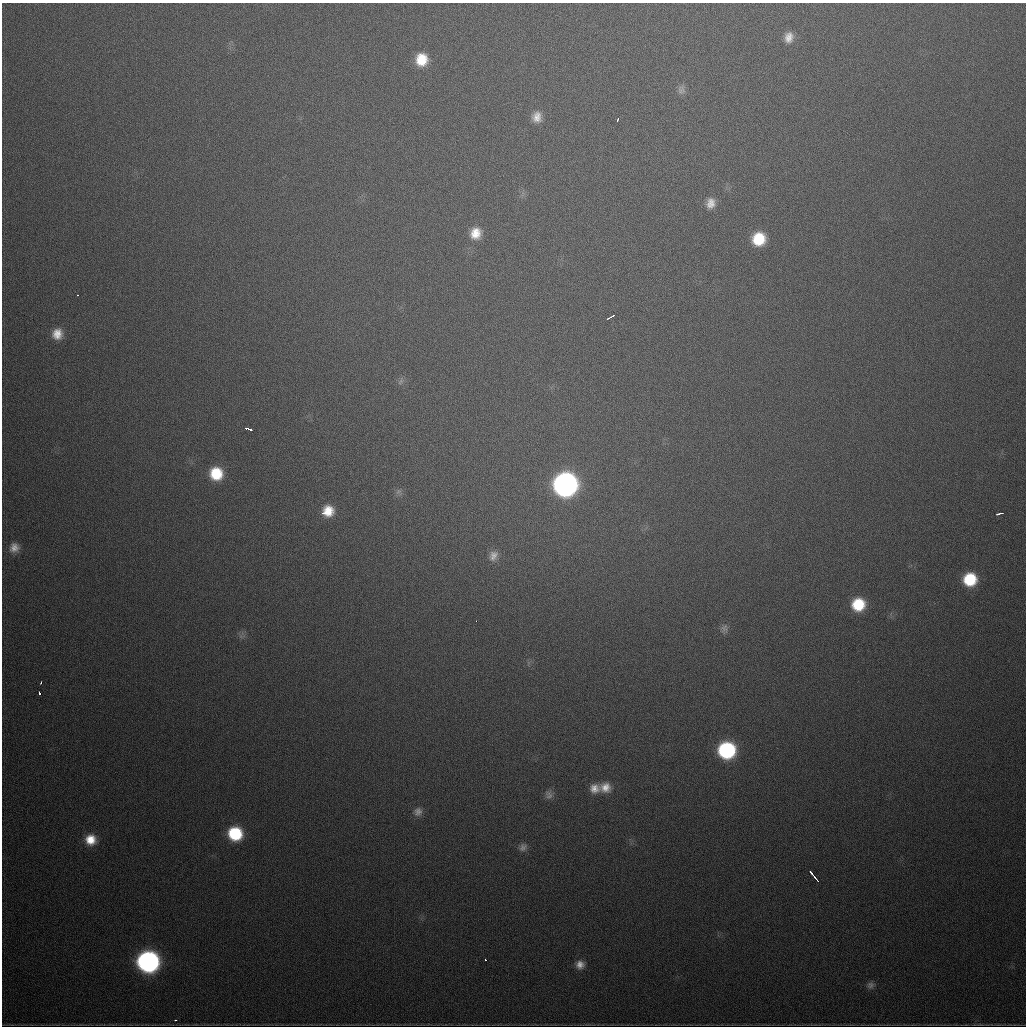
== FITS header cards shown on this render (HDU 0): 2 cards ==
NAXIS1  =                 1024
NAXIS2  =                 1024

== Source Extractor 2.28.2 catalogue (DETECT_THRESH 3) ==
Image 1024 x 1024 px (HDU 0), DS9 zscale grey, 1 PNG px = 1 image px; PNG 1028 x 1028 px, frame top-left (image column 1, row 1024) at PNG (2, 3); no overlay
Background 615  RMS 20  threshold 58.7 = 3 sigma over >= 5 px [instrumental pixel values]
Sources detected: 42; all 42 listed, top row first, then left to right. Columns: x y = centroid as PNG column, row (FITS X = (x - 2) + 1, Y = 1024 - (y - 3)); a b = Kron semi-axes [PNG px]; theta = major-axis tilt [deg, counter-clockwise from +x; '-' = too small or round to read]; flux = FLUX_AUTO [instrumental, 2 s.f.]
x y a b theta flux
789 37 13 10 78 13000
421 59 13 12 - 33000
681 90 12 10 -78 6500
537 117 13 12 - 14000
617 120 4 2 - 2900
711 203 13 11 83 13000
476 233 14 13 - 22000
759 239 13 12 - 46000
77 295 3 2 - 1400
610 317 8 2 28 3900
57 334 13 12 - 18000
400 382 10 5 46 3600
246 428 4 3 - 12000
250 429 4 3 - 13000
216 474 13 13 - 46000
565 484 14 14 - 790000
398 491 10 6 52 4700
327 511 13 11 26 28000
999 514 7 3 13 4900
14 548 12 11 - 12000
493 556 14 11 66 11000
970 579 12 12 - 57000
858 604 12 12 - 49000
476 621 2 2 - 2400
724 628 12 9 75 6400
41 683 3 2 - 2300
39 693 4 3 - 14000
727 750 12 12 - 170000
605 787 14 13 - 17000
594 788 12 11 - 13000
549 795 12 10 -66 6800
418 812 12 10 63 8200
235 834 12 12 - 76000
91 840 12 12 - 24000
523 847 11 9 52 6800
812 873 4 3 - 4400
815 878 10 2 -51 6100
485 960 3 2 - 1500
148 962 13 13 - 540000
580 965 11 10 - 11000
870 985 10 9 - 6100
175 1020 3 2 - 2200